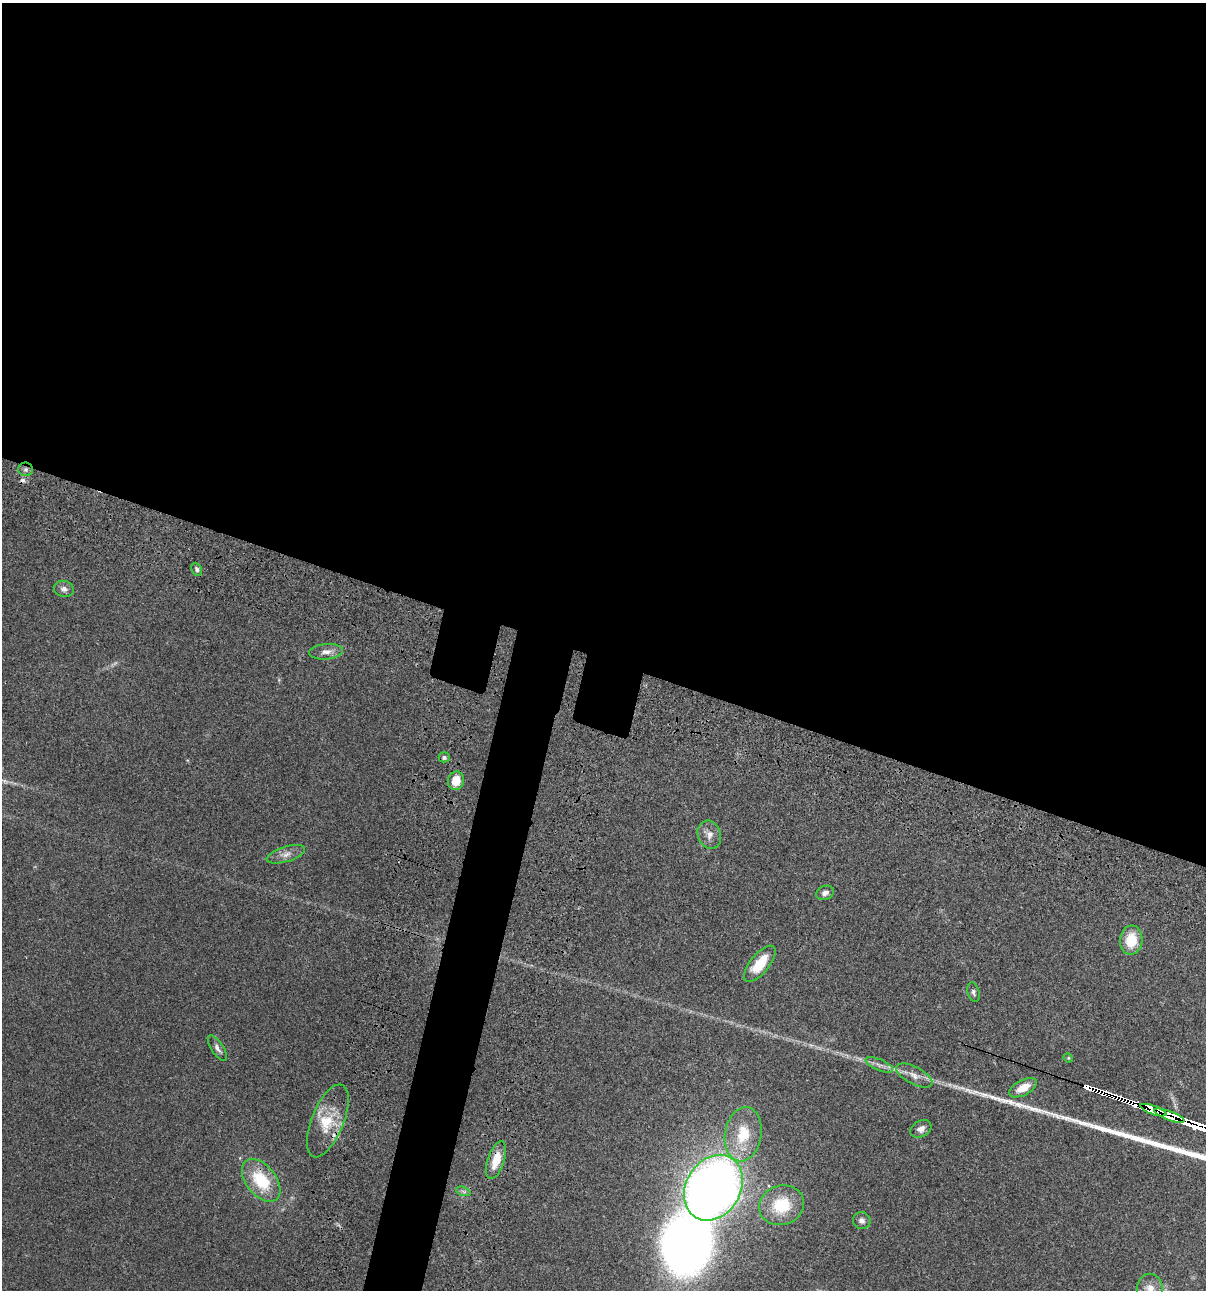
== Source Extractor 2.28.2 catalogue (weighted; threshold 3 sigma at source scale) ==
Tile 3 of 4 x 4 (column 3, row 1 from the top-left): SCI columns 2640-3843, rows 3986-5273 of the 5404 x 5390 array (HDU 1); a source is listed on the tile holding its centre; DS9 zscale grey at full resolution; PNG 1208 x 1292 px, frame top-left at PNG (2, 3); each listed source drawn as its Kron ellipse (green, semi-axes under 4 px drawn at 4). Shown black and unused: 54% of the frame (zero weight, under 3 of 4 exposures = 9% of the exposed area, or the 3 px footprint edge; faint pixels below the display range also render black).
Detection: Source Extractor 2.28.2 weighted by HDU 2 'WHT'; one run over the whole footprint, this tile lists its part. Background 0.0464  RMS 0.0055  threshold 0.0247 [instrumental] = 3 sigma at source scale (4.5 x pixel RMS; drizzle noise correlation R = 1.50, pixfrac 1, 0.05/0.05 arcsec/px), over >= 5 px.
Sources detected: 34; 1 too faint to see at this stretch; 1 inside a brighter object's white glare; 1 cosmic-ray / hot-pixel residue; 1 long thin detection or spike segment (spike, bleed or trail) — neither listed nor drawn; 1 inside a brighter listed object's ellipse — not listed separately; the other 29 listed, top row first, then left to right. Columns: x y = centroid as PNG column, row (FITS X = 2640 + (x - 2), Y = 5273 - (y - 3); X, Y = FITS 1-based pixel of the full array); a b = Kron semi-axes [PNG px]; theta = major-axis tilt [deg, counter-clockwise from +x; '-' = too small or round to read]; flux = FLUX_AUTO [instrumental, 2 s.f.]
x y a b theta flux
26 469 7 6 - 1.6
197 569 7 5 -65 1.2
64 589 10 8 -15 2.4
326 652 17 8 5 3.6
444 757 5 5 - 1.3
456 781 9 8 - 7.7
709 835 14 11 -70 4.3
286 854 20 7 16 4
825 893 9 7 26 2.5
1131 940 14 11 84 14
760 964 22 9 51 13
973 992 10 6 -73 1.5
217 1048 15 6 -57 2.3
1068 1058 5 4 - 0.54
879 1065 15 5 -23 2.7
914 1075 20 8 -27 4.9
1023 1088 15 7 28 8.1
1153 1110 14 4 -20 1200
1169 1116 16 4 -21 1200
328 1121 39 16 68 17
921 1129 11 8 30 2.9
743 1134 27 18 80 18
496 1160 20 8 71 11
261 1180 24 15 -51 23
713 1188 35 27 59 460
463 1191 7 4 -19 1.2
782 1205 23 19 20 18
862 1221 9 8 - 2.2
1150 1289 15 13 -88 5.5
Overlapping masked pixels (flux is a lower limit): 5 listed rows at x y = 26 469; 1153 1110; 1169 1116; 328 1121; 496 1160
Isophote crosses this tile's border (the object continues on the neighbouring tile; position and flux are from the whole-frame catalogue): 1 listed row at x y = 1150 1289